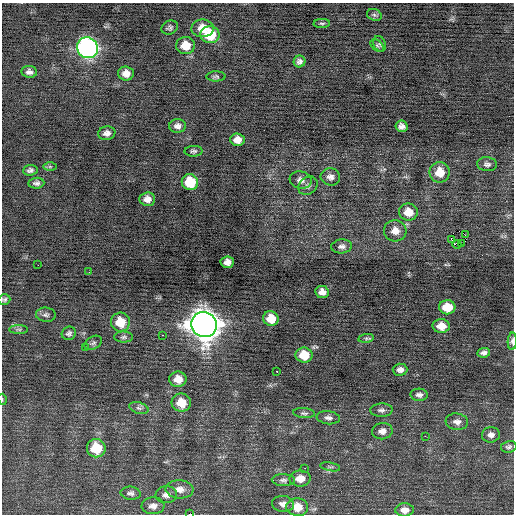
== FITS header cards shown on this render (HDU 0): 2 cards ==
NAXIS1  =                  512 / Axis length
NAXIS2  =                  512 / Axis length

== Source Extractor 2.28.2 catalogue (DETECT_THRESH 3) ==
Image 512 x 512 px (HDU 0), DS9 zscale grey, 1 PNG px = 1 image px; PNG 516 x 516 px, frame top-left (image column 1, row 512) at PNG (2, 3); each listed source drawn as its Kron ellipse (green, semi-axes under 4 px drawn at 4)
Background -0.0504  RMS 0.73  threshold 2.19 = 3 sigma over >= 5 px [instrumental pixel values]
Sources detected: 84; all 84 listed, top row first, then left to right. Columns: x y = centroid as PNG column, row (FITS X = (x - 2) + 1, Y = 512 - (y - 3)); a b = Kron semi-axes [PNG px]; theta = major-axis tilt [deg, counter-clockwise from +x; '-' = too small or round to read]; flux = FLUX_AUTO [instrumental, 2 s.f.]
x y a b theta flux
374 15 7 5 -21 130
322 24 8 4 3 91
170 28 8 6 27 120
203 28 11 9 2 730
210 35 9 8 - 1900
380 44 8 6 -68 98
377 45 7 5 -40 81
186 46 9 8 - 820
87 48 11 10 - 18000
300 61 6 5 - 160
29 72 8 6 -6 190
126 73 8 7 - 350
216 76 10 5 1 100
177 126 8 6 1 220
402 126 6 5 - 200
107 133 8 7 - 220
237 140 7 6 - 380
194 151 9 5 1 120
487 164 10 7 -4 160
50 166 6 4 0 77
30 170 7 5 6 140
440 172 10 10 - 800
330 177 9 8 - 240
301 180 11 8 -9 270
190 182 8 8 - 1500
36 183 8 5 5 140
308 186 10 8 40 190
147 199 8 7 - 310
408 212 9 8 - 640
395 231 11 10 - 440
465 235 2 2 - 200
451 239 3 2 - 280
461 244 3 2 - 110
457 245 4 3 - 100
342 246 10 7 4 190
227 262 7 6 - 260
38 265 2 2 - 100
89 272 2 2 - 150
322 292 7 6 - 310
4 299 6 5 - 95
447 307 8 7 - 1000
46 315 10 7 -5 150
271 319 8 7 - 820
120 322 9 9 - 1000
204 325 13 12 - 78000
441 326 8 7 - 540
19 329 9 4 0 110
69 333 7 6 - 120
162 335 2 2 - 29
124 337 9 5 1 120
366 338 8 4 8 89
512 341 8 4 88 170
93 343 9 6 30 120
86 347 2 2 - 120
484 353 6 4 6 150
304 355 8 7 - 970
400 370 7 6 - 200
276 371 2 2 - 50
178 379 8 7 - 490
419 395 8 6 -4 170
2 399 5 3 - 46
181 403 10 9 - 830
139 408 10 5 -16 140
381 410 11 6 1 170
304 413 11 5 -4 120
328 418 12 6 -6 190
457 422 11 8 -7 270
382 431 10 8 10 290
491 435 9 7 8 230
425 436 2 2 - 35
509 447 8 5 11 120
96 448 9 9 - 1500
330 467 10 3 -10 76
305 468 3 2 - 54
300 479 10 8 1 480
283 480 11 6 -1 150
179 489 14 9 -3 380
131 493 10 6 -6 150
166 495 11 8 5 260
283 504 11 8 -5 240
153 506 11 8 3 270
297 507 11 9 -4 750
405 510 9 6 1 370
190 514 4 2 - 3800
At the frame edge (FLAGS 8, measured only in part): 4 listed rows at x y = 4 299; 512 341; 2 399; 190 514